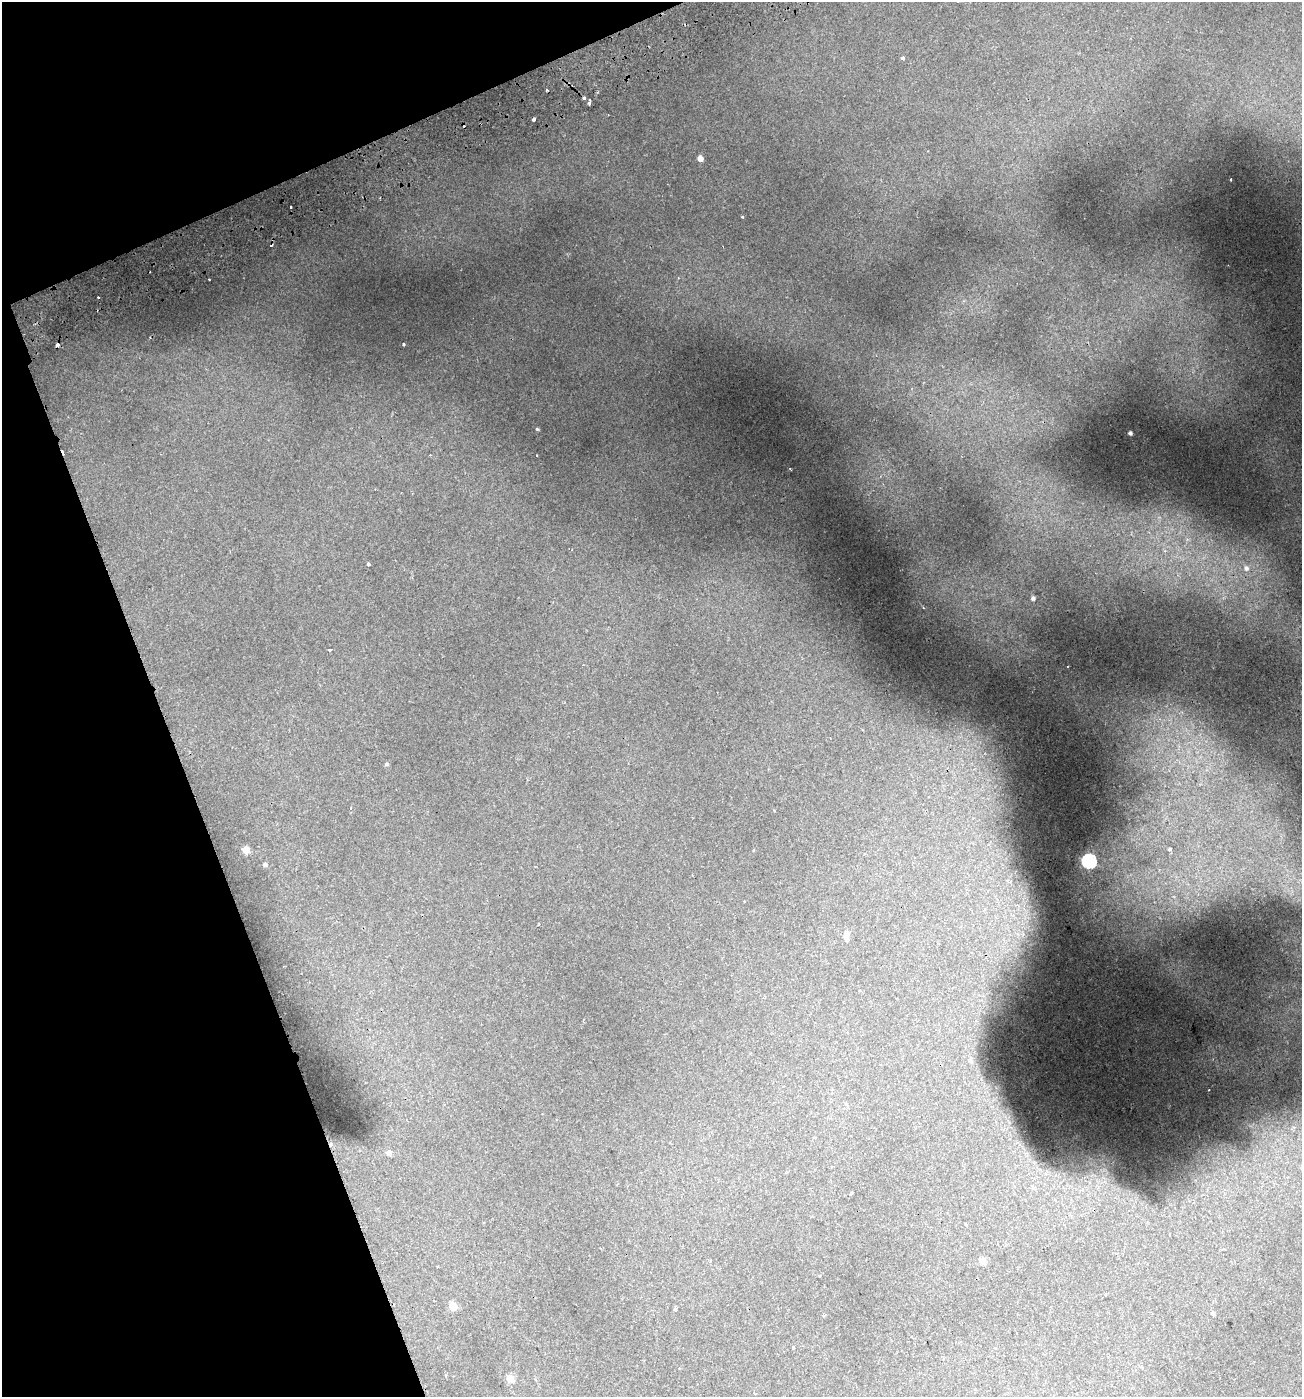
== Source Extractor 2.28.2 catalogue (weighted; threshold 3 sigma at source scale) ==
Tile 5 of 4 x 4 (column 1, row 2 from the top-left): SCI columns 111-1410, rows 2850-4244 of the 5479 x 5695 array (HDU 1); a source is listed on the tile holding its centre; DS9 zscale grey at full resolution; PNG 1304 x 1399 px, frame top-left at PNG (2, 2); no overlay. Shown black and unused: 19% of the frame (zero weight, under 2 of 3 exposures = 3% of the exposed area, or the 3 px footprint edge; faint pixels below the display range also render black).
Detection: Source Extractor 2.28.2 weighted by HDU 2 'WHT'; one run over the whole footprint, this tile lists its part. Background 0.0307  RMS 0.0042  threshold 0.0189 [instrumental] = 3 sigma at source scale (4.5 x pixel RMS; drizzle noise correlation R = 1.50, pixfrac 1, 0.0396/0.0396 arcsec/px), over >= 5 px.
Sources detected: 42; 6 cosmic-ray / hot-pixel residue — not listed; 1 inside a brighter listed object's ellipse — not listed separately; the other 35 listed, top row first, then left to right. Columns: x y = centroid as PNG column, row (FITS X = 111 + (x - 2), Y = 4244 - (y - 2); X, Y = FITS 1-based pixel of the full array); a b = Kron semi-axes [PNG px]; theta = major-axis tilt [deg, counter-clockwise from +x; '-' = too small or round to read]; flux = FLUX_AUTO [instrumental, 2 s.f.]
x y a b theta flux
903 58 3 3 - 1.4
584 98 3 3 - 1.8
589 102 5 3 - 1.8
534 119 4 3 - 2.1
700 158 5 4 - 2.8
1231 180 3 2 - 0.37
291 207 3 2 - 0.77
742 217 3 3 - 0.36
98 297 2 2 - 0.45
403 344 3 2 - 0.51
57 345 4 3 - 3
537 429 4 4 - 0.46
1130 433 3 3 - 0.98
537 455 3 2 - 0.48
368 564 4 3 - 0.81
1246 568 8 8 - 2.1
1033 598 6 5 - 1
330 650 3 3 - 1.5
387 764 5 4 - 0.62
1170 849 5 4 - 0.92
246 850 5 5 - 6.2
1089 861 6 6 - 70
265 864 5 5 - 0.86
846 933 6 5 - 1.8
970 1060 9 8 - 2.6
331 1144 3 3 - 1.2
389 1153 5 5 - 1.9
1033 1188 5 4 - 1
851 1193 3 3 - 1.6
983 1261 5 5 - 6.1
453 1306 5 5 - 7.9
675 1309 3 3 - 1.7
1213 1313 4 4 - 0.71
793 1347 4 3 - 0.37
510 1378 5 5 - 6.9
Overlapping masked pixels (flux is a lower limit): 2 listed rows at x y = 57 345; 331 1144
Unlisted compact peaks at least as high as the median listed source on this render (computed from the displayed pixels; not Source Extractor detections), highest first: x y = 1026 913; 996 1097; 209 279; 1026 901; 996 1088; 790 469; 1040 1169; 1033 1162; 1026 1153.